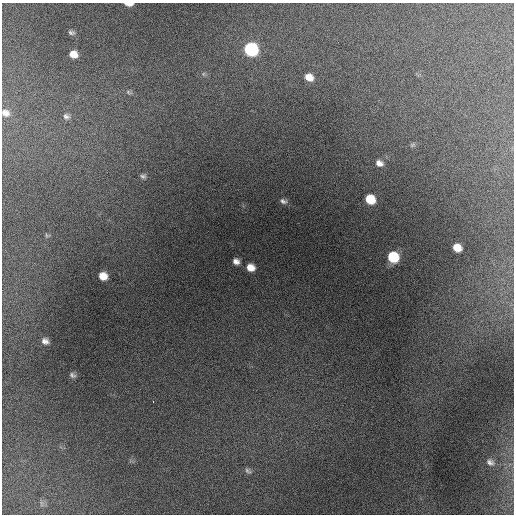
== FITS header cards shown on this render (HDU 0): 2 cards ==
NAXIS1  =                  512 / Axis length
NAXIS2  =                  512 / Axis length

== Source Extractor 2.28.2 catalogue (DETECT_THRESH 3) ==
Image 512 x 512 px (HDU 0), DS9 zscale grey, 1 PNG px = 1 image px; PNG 516 x 516 px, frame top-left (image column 1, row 512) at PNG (2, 3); no overlay
Background 10400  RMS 100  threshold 306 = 3 sigma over >= 5 px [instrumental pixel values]
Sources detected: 24; all 24 listed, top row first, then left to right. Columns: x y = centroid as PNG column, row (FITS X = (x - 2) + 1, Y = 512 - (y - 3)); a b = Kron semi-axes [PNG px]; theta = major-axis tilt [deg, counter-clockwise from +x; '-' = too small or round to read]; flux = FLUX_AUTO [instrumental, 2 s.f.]
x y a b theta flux
129 4 8 3 -2 43000
71 32 9 6 -8 19000
251 49 9 8 - 880000
73 54 7 6 - 71000
203 74 6 4 71 9600
309 77 9 7 -25 73000
129 92 9 5 -28 15000
5 113 11 9 -30 48000
66 116 9 7 -25 24000
412 145 8 6 31 14000
379 163 10 7 -25 42000
143 176 7 5 -4 16000
370 199 8 7 - 180000
283 201 9 6 -14 24000
47 235 7 4 -13 10000
457 248 8 7 - 93000
393 257 8 8 - 310000
236 261 6 6 - 36000
251 267 8 7 - 74000
103 276 8 7 - 88000
45 341 6 5 - 30000
72 375 7 5 -33 18000
490 462 11 9 -26 34000
248 471 10 6 -34 19000
At the frame edge (FLAGS 8, measured only in part): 2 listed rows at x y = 129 4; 5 113